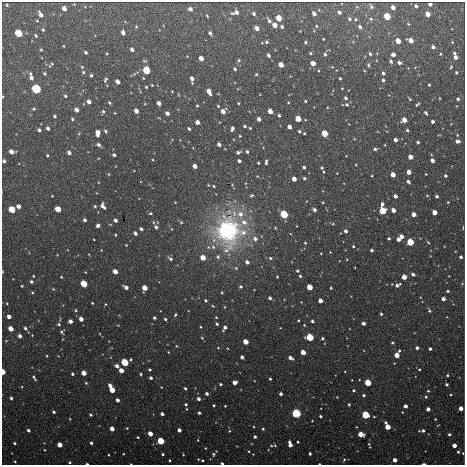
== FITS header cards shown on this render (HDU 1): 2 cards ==
NAXIS1  =                  463 / length of data axis 1
NAXIS2  =                  463 / length of data axis 2

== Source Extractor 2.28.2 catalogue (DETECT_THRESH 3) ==
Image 463 x 463 px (HDU 1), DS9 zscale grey, 1 PNG px = 1 image px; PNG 467 x 467 px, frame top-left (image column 1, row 463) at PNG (2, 2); no overlay
Background 0.181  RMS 0.0019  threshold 0.0057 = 3 sigma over >= 5 px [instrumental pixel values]
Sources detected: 403; all 403 listed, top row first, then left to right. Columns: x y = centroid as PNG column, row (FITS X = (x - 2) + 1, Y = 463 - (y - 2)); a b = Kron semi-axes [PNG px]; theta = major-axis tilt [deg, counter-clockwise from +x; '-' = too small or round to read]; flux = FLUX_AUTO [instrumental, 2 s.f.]
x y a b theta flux
430 4 4 3 - 0.6
7 5 3 3 - 0.13
371 6 7 5 -62 0.31
416 6 4 3 - 0.37
357 7 5 3 - 0.13
393 7 4 3 - 1.1
64 8 4 4 - 0.76
190 9 4 4 - 0.56
237 12 4 4 - 0.56
339 12 4 4 - 0.45
232 13 4 3 - 0.15
41 14 7 4 -59 0.64
254 14 4 3 - 0.32
314 14 4 3 - 0.72
428 14 4 4 - 1.8
207 16 4 2 - 0.11
387 16 4 4 - 9.4
279 18 4 4 - 3.9
349 19 6 5 - 0.32
356 19 5 4 - 0.17
371 19 5 4 - 0.21
37 21 4 3 - 0.12
269 21 5 3 - 0.41
408 24 3 3 - 0.12
275 25 4 4 - 1.6
316 26 4 4 - 0.15
136 27 4 4 - 0.15
282 27 3 3 - 0.3
360 27 4 4 - 0.39
257 28 4 4 - 0.96
43 30 4 3 - 0.16
300 31 2 2 - 0.07
123 32 5 3 - 0.65
19 33 5 4 - 7.6
210 33 4 3 - 0.39
36 36 4 3 - 0.15
323 39 3 2 - 0.12
411 40 4 4 - 1.7
398 41 4 4 - 3
267 42 4 3 - 0.22
305 42 3 3 - 0.17
452 42 4 4 - 0.1
262 43 3 2 - 0.079
64 46 3 2 - 0.091
433 47 4 3 - 0.51
132 49 4 3 - 0.46
41 50 3 3 - 0.12
86 52 4 3 - 0.24
310 53 3 3 - 0.16
454 53 4 3 - 0.19
325 54 4 3 - 0.28
370 54 4 3 - 0.26
440 54 3 3 - 0.12
268 55 4 3 - 0.35
393 55 4 4 - 0.73
456 57 4 3 - 0.95
201 58 4 4 - 1.2
239 60 5 4 - 0.2
391 61 5 4 - 0.25
399 62 4 3 - 0.54
313 63 4 4 - 1.4
51 64 10 4 41 0.22
281 65 4 3 - 2
369 65 5 4 - 0.17
82 67 4 3 - 0.12
451 67 4 3 - 0.13
235 69 3 3 - 0.23
146 70 5 4 - 7.8
83 72 4 4 - 0.19
456 72 3 3 - 0.2
44 73 4 3 - 0.17
383 73 4 3 - 0.33
256 74 3 2 - 0.13
91 75 3 3 - 0.19
31 77 8 4 -77 0.57
340 78 3 3 - 0.17
192 79 6 3 -85 0.7
105 80 5 3 - 0.2
383 80 3 3 - 0.31
118 82 4 4 - 0.81
152 85 3 2 - 0.11
429 85 3 3 - 0.16
146 87 3 3 - 0.16
36 89 6 5 - 10
238 89 3 2 - 0.083
342 89 3 2 - 0.1
209 91 6 3 -61 1.3
172 92 4 2 - 0.091
65 96 4 3 - 0.21
3 97 3 2 - 0.097
346 98 3 3 - 0.35
410 99 4 2 - 0.13
458 99 3 3 - 0.26
305 101 3 3 - 0.14
89 102 4 3 - 0.69
109 103 4 3 - 0.16
159 103 4 3 - 0.78
238 103 3 2 - 0.12
288 103 3 2 - 0.093
145 104 4 3 - 0.085
347 104 3 3 - 0.15
417 105 5 3 - 0.2
197 106 3 3 - 0.15
218 106 3 3 - 0.16
34 109 5 4 - 0.15
77 110 4 4 - 0.73
103 111 5 4 - 0.19
136 111 4 3 - 1
223 111 4 4 - 1.2
270 111 4 4 - 1.9
115 113 4 2 - 0.078
167 113 4 3 - 0.6
426 113 4 3 - 0.23
279 115 3 3 - 0.27
55 116 3 3 - 0.23
159 118 4 2 - 0.085
72 119 3 3 - 0.15
259 119 4 3 - 0.77
298 119 4 4 - 4.3
404 120 4 4 - 2.2
198 122 4 4 - 0.9
433 122 3 3 - 0.44
245 126 3 3 - 0.21
289 127 4 3 - 1.2
48 128 4 3 - 0.35
232 128 4 3 - 0.45
250 128 3 3 - 0.14
189 129 3 3 - 0.24
39 130 4 3 - 0.32
407 130 4 3 - 0.2
106 131 4 3 - 0.19
299 131 3 3 - 0.19
79 133 5 3 - 0.11
98 133 6 4 88 1.2
304 133 3 2 - 0.15
324 133 4 4 - 6.7
457 135 4 3 - 0.11
240 136 3 2 - 0.12
395 140 4 3 - 0.77
457 141 4 3 - 0.63
418 142 3 3 - 0.22
219 144 4 3 - 0.51
98 145 4 3 - 0.4
385 145 3 2 - 0.082
375 149 4 3 - 0.28
12 152 5 4 - 0.88
238 152 4 3 - 0.33
247 152 3 3 - 0.27
69 153 4 3 - 0.51
47 155 3 3 - 0.14
114 155 4 3 - 0.33
411 157 4 4 - 1.4
432 160 4 3 - 0.65
4 161 4 3 - 0.3
239 161 4 3 - 0.42
266 162 5 3 - 0.3
258 163 3 2 - 0.15
356 165 3 2 - 0.091
195 166 4 3 - 1
304 167 3 3 - 0.32
322 168 5 4 - 0.25
409 172 4 3 - 1.2
337 173 3 2 - 0.079
109 174 4 3 - 0.13
426 174 3 2 - 0.082
393 175 4 3 - 2.1
372 176 3 2 - 0.096
445 176 3 3 - 0.31
304 178 3 3 - 0.27
294 179 4 3 - 1.4
408 182 4 3 - 0.31
208 185 3 2 - 0.084
214 186 3 2 - 0.13
251 195 4 3 - 0.17
52 196 2 2 - 0.092
395 196 4 3 - 0.81
427 196 4 3 - 0.12
437 196 3 3 - 0.37
175 202 3 2 - 0.072
323 202 3 2 - 0.096
448 202 3 3 - 0.11
382 204 4 3 - 0.49
18 206 4 3 - 0.71
95 206 4 3 - 0.17
103 206 6 4 -60 0.63
12 209 4 4 - 4.8
58 209 4 4 - 3.1
315 210 3 3 - 0.49
393 210 4 3 - 1.3
383 211 5 5 - 4.6
434 212 4 4 - 2
150 213 4 3 - 0.14
240 214 8 8 - 1.1
284 214 6 5 - 5.2
414 214 4 4 - 1.1
85 220 3 3 - 0.34
115 220 4 3 - 0.45
153 222 4 3 - 0.11
157 222 4 2 - 0.092
181 222 4 4 - 0.16
244 222 8 7 - 1
333 224 4 3 - 0.12
98 226 4 3 - 0.41
156 227 4 3 - 0.36
141 229 4 3 - 0.32
227 230 28 24 -86 21
346 231 3 3 - 0.54
243 232 12 10 27 1.5
135 233 4 3 - 0.45
115 235 3 2 - 0.12
402 236 4 3 - 1.4
389 238 3 3 - 0.21
255 239 6 5 - 0.59
398 239 4 3 - 0.75
94 240 2 2 - 0.085
410 242 5 4 - 5
428 242 4 3 - 0.11
305 243 3 2 - 0.13
126 245 2 2 - 0.097
353 246 3 3 - 0.18
213 247 7 6 - 0.49
372 250 3 3 - 0.28
330 252 2 2 - 0.07
321 253 2 2 - 0.096
57 255 2 2 - 0.075
89 255 3 2 - 0.087
218 257 6 5 - 0.27
461 257 3 3 - 0.31
203 258 4 4 - 3.3
270 258 4 4 - 0.21
170 259 6 4 -34 0.34
247 262 4 3 - 0.62
236 268 5 5 - 0.21
297 271 3 3 - 0.25
2 272 4 2 - 0.15
115 272 4 4 - 1.4
413 274 4 3 - 0.49
33 276 3 2 - 0.12
300 276 3 3 - 0.2
61 277 3 2 - 0.12
277 277 3 2 - 0.13
404 277 4 3 - 2.2
31 282 3 3 - 0.29
84 284 5 4 - 3.9
392 284 2 2 - 0.067
462 284 4 3 - 0.091
397 285 5 3 - 0.51
22 286 3 3 - 0.12
126 287 5 3 - 0.71
241 287 4 3 - 0.29
310 287 4 4 - 4.2
145 288 4 4 - 2.2
331 288 3 3 - 0.16
448 291 3 3 - 0.2
32 292 4 3 - 0.11
222 292 3 2 - 0.12
270 298 3 3 - 0.37
443 299 3 3 - 0.78
206 300 3 3 - 0.22
320 301 4 4 - 1.4
7 303 3 3 - 0.092
92 303 3 3 - 0.13
105 304 4 3 - 0.1
213 306 4 3 - 0.12
225 307 4 2 - 0.089
76 310 4 3 - 0.13
429 311 5 4 - 0.2
381 314 4 3 - 0.17
175 315 4 3 - 0.16
9 317 4 3 - 0.8
216 317 3 2 - 0.11
154 318 3 3 - 0.26
81 319 4 3 - 0.95
165 319 3 3 - 0.21
298 320 3 2 - 0.12
70 321 4 3 - 0.75
312 321 3 3 - 0.25
363 323 3 3 - 0.54
59 324 4 3 - 0.19
217 324 3 3 - 0.25
304 325 3 3 - 0.1
201 327 3 2 - 0.11
25 328 4 4 - 0.3
225 328 5 3 - 0.58
11 329 4 4 - 1.6
62 332 4 4 - 0.23
20 336 4 3 - 0.51
309 337 5 5 - 4.4
202 338 4 3 - 0.12
322 338 3 3 - 0.25
246 342 4 4 - 2.9
392 343 4 3 - 0.16
177 346 4 3 - 0.11
218 348 4 2 - 0.096
227 348 3 2 - 0.087
417 348 3 3 - 0.41
430 349 3 3 - 0.37
399 351 4 3 - 0.18
168 352 3 2 - 0.081
303 352 4 4 - 2.4
397 355 4 4 - 2.2
47 356 3 3 - 0.12
242 357 4 3 - 0.48
290 358 5 3 - 0.75
124 362 5 5 - 4.3
117 366 4 3 - 0.71
419 369 3 3 - 0.11
121 370 4 4 - 1.3
149 370 3 3 - 0.18
3 372 4 3 - 2.2
84 373 4 4 - 1.7
72 374 3 3 - 0.23
141 374 3 3 - 0.17
447 375 3 3 - 0.18
34 378 6 3 -59 0.23
151 378 3 3 - 0.34
270 379 3 3 - 0.19
352 380 2 2 - 0.071
234 382 4 4 - 1.1
86 383 4 4 - 0.14
368 383 4 4 - 7.3
221 384 3 3 - 0.22
447 384 3 3 - 0.26
110 386 4 3 - 0.74
161 387 3 2 - 0.076
185 388 3 3 - 0.23
112 390 4 4 - 3.1
353 390 3 3 - 0.2
428 391 3 3 - 0.14
207 394 3 3 - 0.42
281 394 3 3 - 0.48
364 395 3 3 - 0.25
426 397 4 3 - 0.19
11 398 3 3 - 0.25
199 399 3 3 - 0.49
117 400 4 3 - 0.61
186 404 3 3 - 0.22
349 404 3 3 - 0.19
214 405 3 3 - 0.19
225 406 3 3 - 0.13
405 406 4 3 - 0.88
461 408 4 4 - 1.7
186 409 3 2 - 0.099
428 409 3 3 - 0.79
54 412 3 3 - 0.26
199 413 3 3 - 0.25
296 413 6 5 - 3.8
162 414 3 3 - 0.5
91 415 3 3 - 0.21
365 415 5 5 - 3.7
320 416 3 3 - 0.22
374 417 3 3 - 0.11
70 419 3 2 - 0.1
435 419 3 2 - 0.11
438 425 5 3 - 0.094
357 427 3 2 - 0.078
387 427 5 4 - 3.6
127 428 4 3 - 0.1
112 429 4 3 - 1.3
263 429 4 3 - 0.18
28 430 3 3 - 0.36
179 430 4 3 - 0.66
229 431 4 4 - 0.15
422 431 6 3 3 0.39
150 434 4 4 - 1.6
361 434 4 4 - 3.3
449 434 3 3 - 0.28
138 437 3 2 - 0.13
255 437 3 3 - 0.35
198 440 3 2 - 0.099
161 441 5 4 - 5
298 442 3 3 - 0.16
15 443 3 3 - 0.2
91 443 3 3 - 0.3
290 444 6 3 -75 1.2
60 445 4 4 - 1.6
369 445 6 2 -73 0.17
454 445 4 3 - 1.2
271 446 7 5 1 0.26
205 448 3 2 - 0.089
44 450 4 3 - 0.097
249 451 3 2 - 0.1
458 452 4 3 - 0.21
310 453 3 3 - 0.24
463 453 4 4 - 0.13
123 454 2 2 - 0.099
163 454 3 3 - 0.19
213 454 6 5 - 0.25
253 454 2 2 - 0.072
108 455 2 2 - 0.1
183 455 3 2 - 0.097
198 459 3 2 - 0.088
170 460 3 2 - 0.13
202 460 3 3 - 0.15
344 460 6 4 66 0.19
395 460 4 3 - 1.2
15 462 4 3 - 0.13
70 462 3 3 - 0.14
222 463 3 3 - 0.18
87 464 3 2 - 0.19
131 464 2 2 - 0.075
319 464 2 2 - 0.086
424 464 3 2 - 0.24
At the frame edge (FLAGS 8, measured only in part): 11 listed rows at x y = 430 4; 3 97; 4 161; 2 272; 3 372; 463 453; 222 463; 87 464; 131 464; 319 464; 424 464